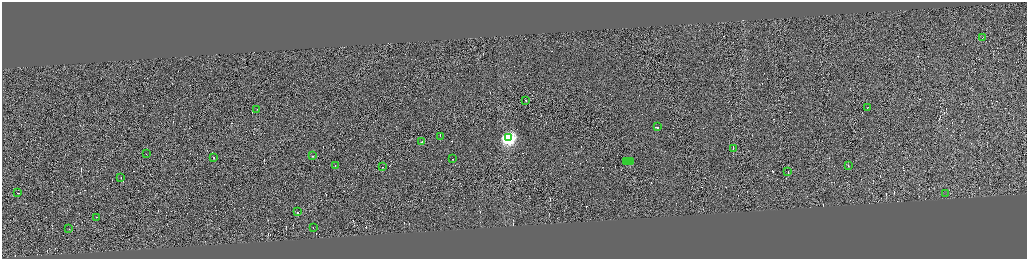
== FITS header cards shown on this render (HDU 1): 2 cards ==
NAXIS1  =                 4100
NAXIS2  =                 1026

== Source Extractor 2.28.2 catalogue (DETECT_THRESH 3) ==
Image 4100 x 1026 px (HDU 1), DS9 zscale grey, zoomed out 1/4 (1 PNG px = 4 x 4 image px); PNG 1029 x 261 px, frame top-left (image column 4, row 1026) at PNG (2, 2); each listed source drawn as its Kron ellipse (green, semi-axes under 4 px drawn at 4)
Background -0.0674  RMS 4.2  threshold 12.6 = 3 sigma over >= 5 px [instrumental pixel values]
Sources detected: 418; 391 cannot appear on this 1/4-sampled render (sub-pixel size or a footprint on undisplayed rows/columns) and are neither listed nor drawn; the other 27 listed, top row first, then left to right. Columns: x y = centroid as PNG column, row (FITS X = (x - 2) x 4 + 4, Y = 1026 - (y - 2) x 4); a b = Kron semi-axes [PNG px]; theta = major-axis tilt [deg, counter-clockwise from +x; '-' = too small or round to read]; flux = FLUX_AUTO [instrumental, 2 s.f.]
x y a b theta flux
982 38 3 1 - 30000
526 100 2 1 - 59000
867 107 2 1 - 20000
256 109 2 1 - 19000
657 127 2 1 - 19000
440 136 2 1 - 29000
508 138 4 4 - 660000
421 142 2 1 - 31000
733 149 4 1 - 140000
146 154 2 1 - 18000
313 156 2 1 - 27000
213 157 2 1 - 9500
453 159 2 1 - 11000
627 161 2 1 - 23000
629 162 2 1 - 19000
630 162 2 1 - 23000
335 166 2 1 - 20000
383 166 2 1 - 8200
848 166 2 1 - 45000
788 171 2 1 - 11000
121 177 2 1 - 11000
18 193 2 1 - 23000
945 194 2 1 - 5300
297 212 2 1 - 23000
97 217 2 1 - 13000
313 227 2 1 - 37000
69 228 2 1 - 9900
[391 sub-pixel or undisplayed-footprint detections neither listed nor drawn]